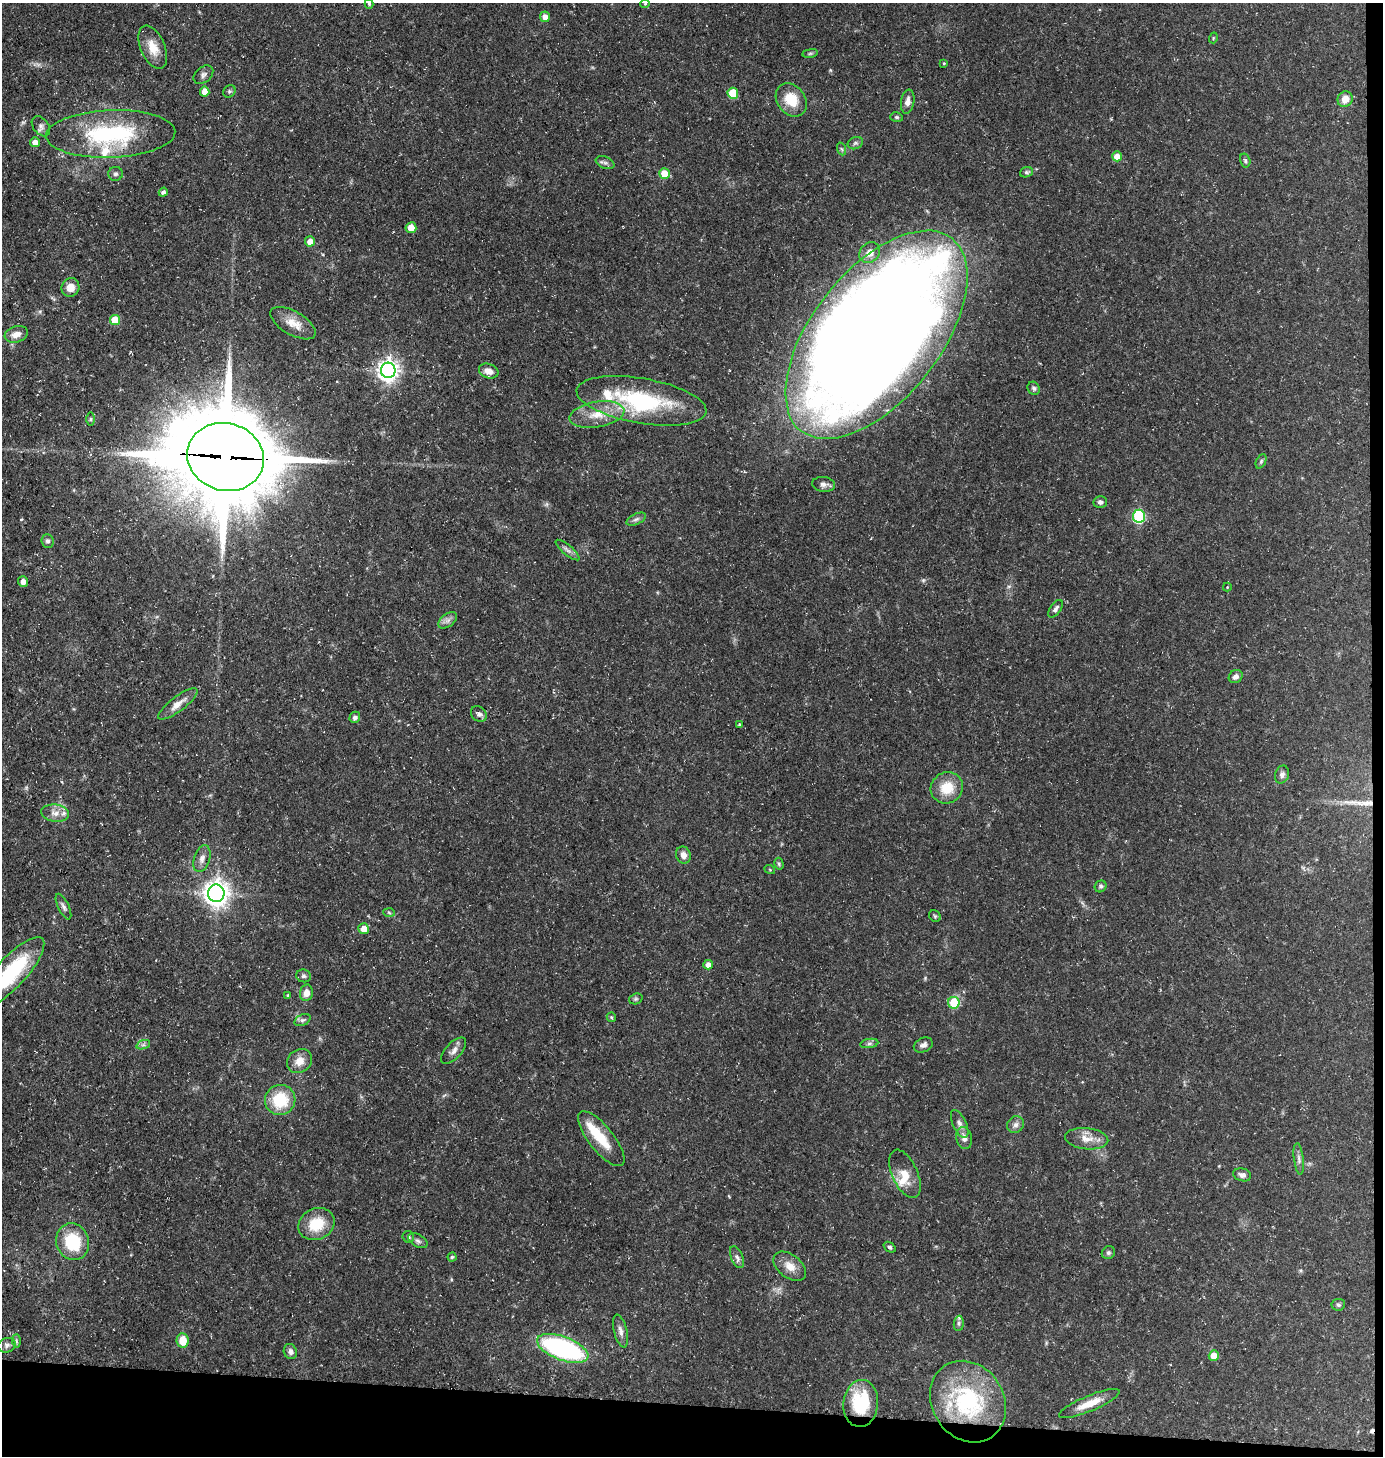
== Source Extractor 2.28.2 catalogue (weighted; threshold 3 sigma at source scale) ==
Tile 9 of 3 x 3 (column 3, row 3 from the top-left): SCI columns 2863-4243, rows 1-1454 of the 4388 x 4361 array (HDU 1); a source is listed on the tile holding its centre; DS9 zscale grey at full resolution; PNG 1385 x 1458 px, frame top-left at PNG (2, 3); each listed source drawn as its Kron ellipse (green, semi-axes under 4 px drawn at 4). Shown black and unused: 4% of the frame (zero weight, under 3 of 5 exposures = <1% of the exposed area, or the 3 px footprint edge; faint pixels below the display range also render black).
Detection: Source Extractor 2.28.2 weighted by HDU 2 'WHT'; one run over the whole footprint, this tile lists its part. Background 0.15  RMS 0.0054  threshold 0.0244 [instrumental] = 3 sigma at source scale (4.5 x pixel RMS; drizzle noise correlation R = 1.50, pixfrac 1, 0.05/0.05 arcsec/px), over >= 5 px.
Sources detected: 125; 1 too faint to see at this stretch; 2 inside a brighter object's white glare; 1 cosmic-ray / hot-pixel residue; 1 long thin detection or spike segment (spike, bleed or trail) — neither listed nor drawn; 5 inside a brighter listed object's ellipse — not listed separately; the other 115 listed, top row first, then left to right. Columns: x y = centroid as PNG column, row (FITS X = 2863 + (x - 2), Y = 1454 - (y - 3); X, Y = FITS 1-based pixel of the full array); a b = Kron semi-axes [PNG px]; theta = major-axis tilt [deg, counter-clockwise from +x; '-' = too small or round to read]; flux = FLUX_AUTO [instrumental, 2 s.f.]
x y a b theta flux
369 4 5 4 - 0.79
645 4 4 4 - 0.59
545 17 5 5 - 3.3
1213 38 5 3 - 0.51
153 47 23 12 -67 8.6
810 53 8 4 8 0.92
944 63 4 3 - 0.51
203 75 11 7 40 2
229 91 7 5 44 0.99
205 92 5 4 - 6.8
733 93 5 5 - 23
1345 99 8 7 - 5.2
791 100 18 14 -52 13
908 102 12 6 81 3.3
896 117 6 5 - 0.9
41 126 11 7 -53 2.4
111 134 65 24 2 63
35 142 5 5 - 4.1
855 143 8 6 21 1.4
842 149 6 4 -70 0.85
1117 156 5 5 - 8.6
1245 160 7 5 -74 1.1
605 163 10 6 -22 1.7
1026 172 6 5 - 1
115 174 7 7 - 1.4
664 174 5 5 - 9.3
163 192 5 4 - 1.5
411 228 5 5 - 6.2
310 241 5 5 - 5.2
870 253 11 9 49 5.1
70 287 9 8 - 5.7
115 320 5 5 - 14
293 323 25 11 -30 7.9
16 334 12 8 17 4.4
876 335 122 64 52 1800
388 370 7 7 - 330
489 371 10 7 -19 4.8
1034 388 7 5 -55 1.2
642 401 66 22 -10 61
597 415 28 13 10 12
90 419 6 4 89 0.88
225 457 39 33 -16 8100
1261 461 8 5 65 1
824 484 11 7 -6 2.3
1100 502 7 6 - 1.7
1139 516 6 6 - 57
636 519 10 5 24 1.7
47 541 7 6 - 1.5
568 550 15 5 -40 2.1
23 582 5 5 - 3
1227 587 4 4 - 0.46
1056 609 10 5 55 1.7
448 620 10 6 37 2.2
1236 676 7 6 - 2.3
178 704 24 7 37 5.4
479 714 9 7 -47 2
355 717 6 5 - 2
740 724 4 4 - 0.74
1282 775 9 7 69 2
947 788 16 15 - 13
55 813 14 8 -7 4.2
683 855 8 7 - 3.2
202 859 14 8 72 3.2
779 864 6 4 -76 0.9
770 870 5 3 - 0.46
1101 886 6 5 - 1.1
216 893 8 8 - 510
63 907 14 5 -64 1.9
389 913 6 4 -3 0.74
935 916 6 5 - 0.94
364 929 5 5 - 6.3
708 965 5 4 - 3.4
11 973 46 15 47 45
303 976 7 6 - 1.3
306 993 8 6 78 4.2
288 995 4 3 - 0.58
636 999 7 5 20 0.96
954 1003 6 5 - 19
611 1017 5 4 - 0.74
302 1020 8 5 26 1.5
869 1043 9 4 9 1.4
143 1045 7 4 18 1.2
923 1045 10 7 23 2.4
454 1051 16 8 47 3.3
299 1061 13 11 39 5.9
280 1100 15 15 - 22
960 1124 15 6 -66 2.9
1016 1125 9 8 - 2.3
964 1138 11 8 -79 3.3
601 1139 34 12 -52 15
1087 1139 22 10 -6 6.5
1299 1159 16 5 -83 2.2
905 1174 26 12 -66 8.5
1242 1175 9 6 -14 2.1
316 1224 18 15 26 15
408 1237 6 5 - 1.1
418 1241 10 6 -29 1.7
73 1242 18 16 -69 27
890 1247 6 4 -39 0.93
1108 1253 7 6 - 1.3
452 1257 4 4 - 0.72
737 1257 12 6 -67 2.1
790 1266 19 11 -38 6.6
1338 1305 7 6 - 1.1
959 1323 7 5 85 1.2
621 1331 17 6 -76 2.9
183 1340 7 6 - 9.8
16 1341 7 4 -89 1
7 1345 9 7 17 1.9
563 1348 27 11 -20 96
290 1352 8 6 -67 2.3
1214 1356 5 5 - 8
968 1402 43 36 -57 58
861 1403 23 17 85 31
1089 1404 33 7 23 9.1
Overlapping masked pixels (flux is a lower limit): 2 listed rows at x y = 876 335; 225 457
Isophote crosses this tile's border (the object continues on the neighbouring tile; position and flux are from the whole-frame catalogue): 2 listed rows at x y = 369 4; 11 973